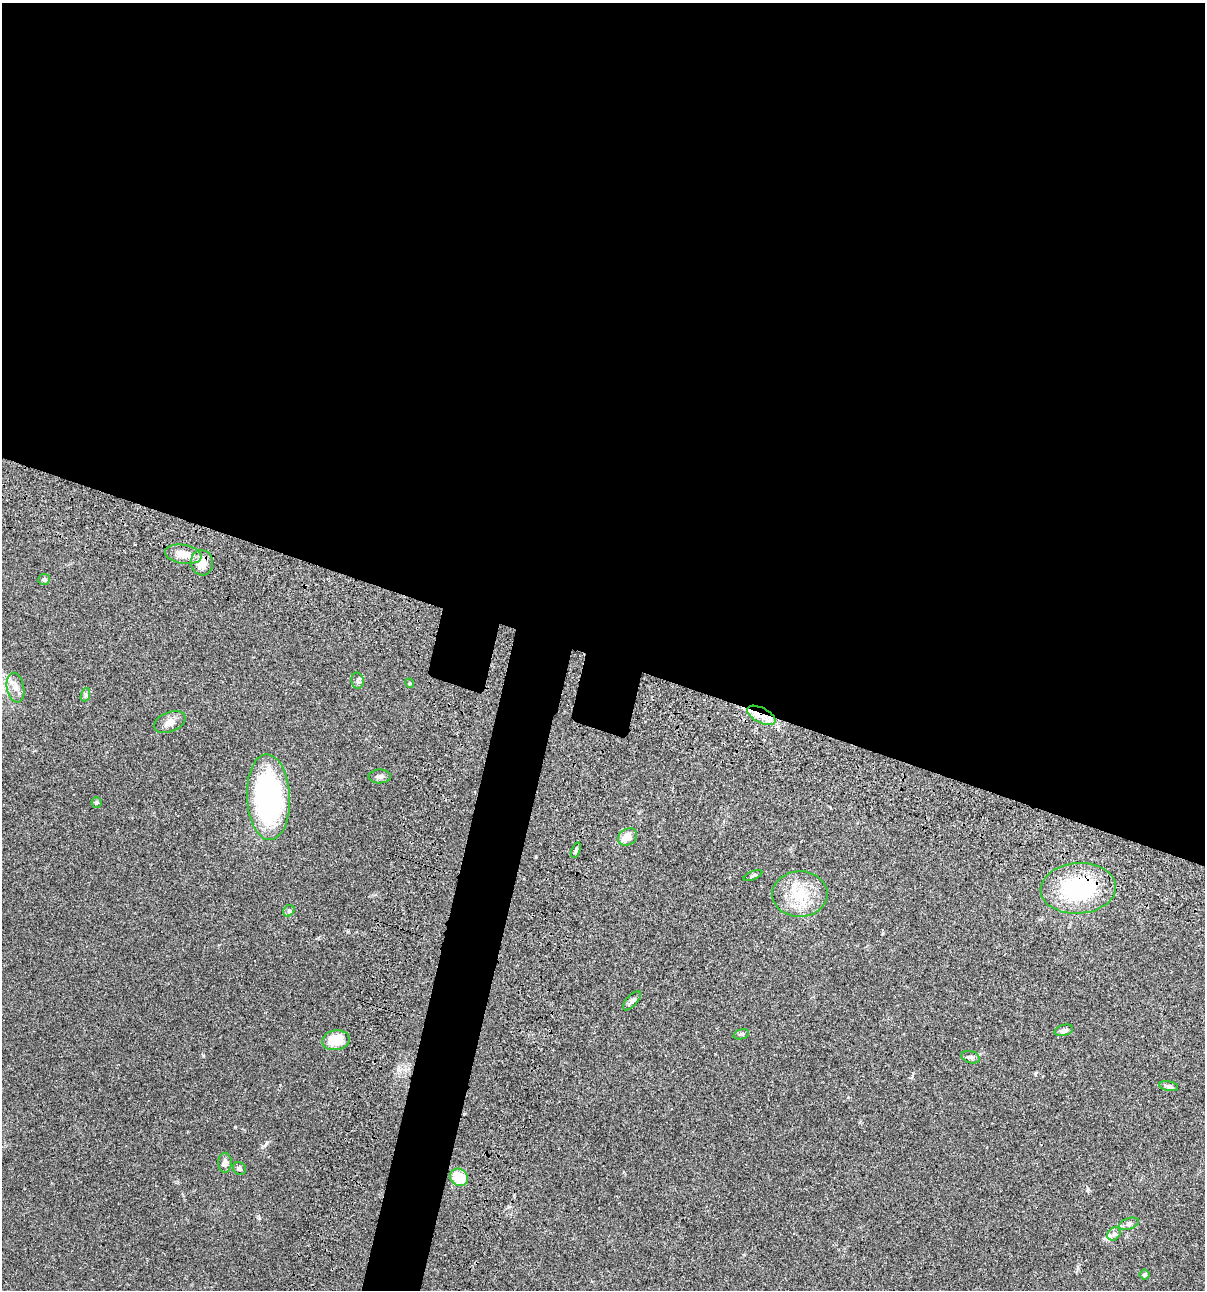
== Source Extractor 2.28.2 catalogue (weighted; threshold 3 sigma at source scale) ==
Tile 3 of 4 x 4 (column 3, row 1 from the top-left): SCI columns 2641-3843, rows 3985-5272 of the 5405 x 5389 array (HDU 1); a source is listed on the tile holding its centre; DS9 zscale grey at full resolution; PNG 1207 x 1292 px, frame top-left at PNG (2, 3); each listed source drawn as its Kron ellipse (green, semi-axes under 4 px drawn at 4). Shown black and unused: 54% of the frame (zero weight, under 3 of 4 exposures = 9% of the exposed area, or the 3 px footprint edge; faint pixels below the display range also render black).
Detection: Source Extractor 2.28.2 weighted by HDU 2 'WHT'; one run over the whole footprint, this tile lists its part. Background 0.0456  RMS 0.0054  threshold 0.0245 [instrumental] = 3 sigma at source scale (4.5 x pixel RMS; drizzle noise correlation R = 1.50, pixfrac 1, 0.05/0.05 arcsec/px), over >= 5 px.
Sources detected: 31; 1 inside a brighter listed object's ellipse — not listed separately; the other 30 listed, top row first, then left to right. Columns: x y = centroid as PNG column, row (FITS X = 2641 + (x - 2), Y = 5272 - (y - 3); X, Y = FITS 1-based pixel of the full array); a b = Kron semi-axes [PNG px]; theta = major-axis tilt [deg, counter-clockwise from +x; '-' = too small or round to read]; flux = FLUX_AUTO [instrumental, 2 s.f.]
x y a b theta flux
183 554 18 9 -10 6.7
202 563 12 11 - 6.2
44 579 6 5 - 0.94
357 681 8 6 -80 1.3
410 683 4 4 - 0.63
15 688 15 8 -79 3.9
85 695 7 4 71 0.98
761 715 15 7 -27 6
170 722 16 10 21 4
380 776 11 7 2 1.9
268 797 43 21 -87 100
96 802 5 5 - 0.82
628 837 10 8 34 5.8
576 850 8 4 69 1.2
753 875 10 4 23 0.95
1078 888 38 25 4 52
800 894 28 22 1 19
289 911 6 5 - 0.92
632 1001 12 5 48 1.8
1064 1030 9 5 15 1.7
741 1034 8 5 17 0.95
336 1040 14 10 9 12
971 1057 9 6 -17 1.6
1169 1086 9 4 -9 1.1
225 1163 10 6 88 2.5
239 1169 7 6 - 1.2
459 1177 9 8 - 12
1129 1224 10 5 19 1.5
1114 1234 7 5 45 1.6
1145 1274 5 5 - 1.1
Overlapping masked pixels (flux is a lower limit): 3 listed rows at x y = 202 563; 761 715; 1078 888
Unlisted compact peaks at least as high as the median listed source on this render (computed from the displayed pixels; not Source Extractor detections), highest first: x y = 1088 1189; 235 1127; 203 1056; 259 1218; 267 1142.